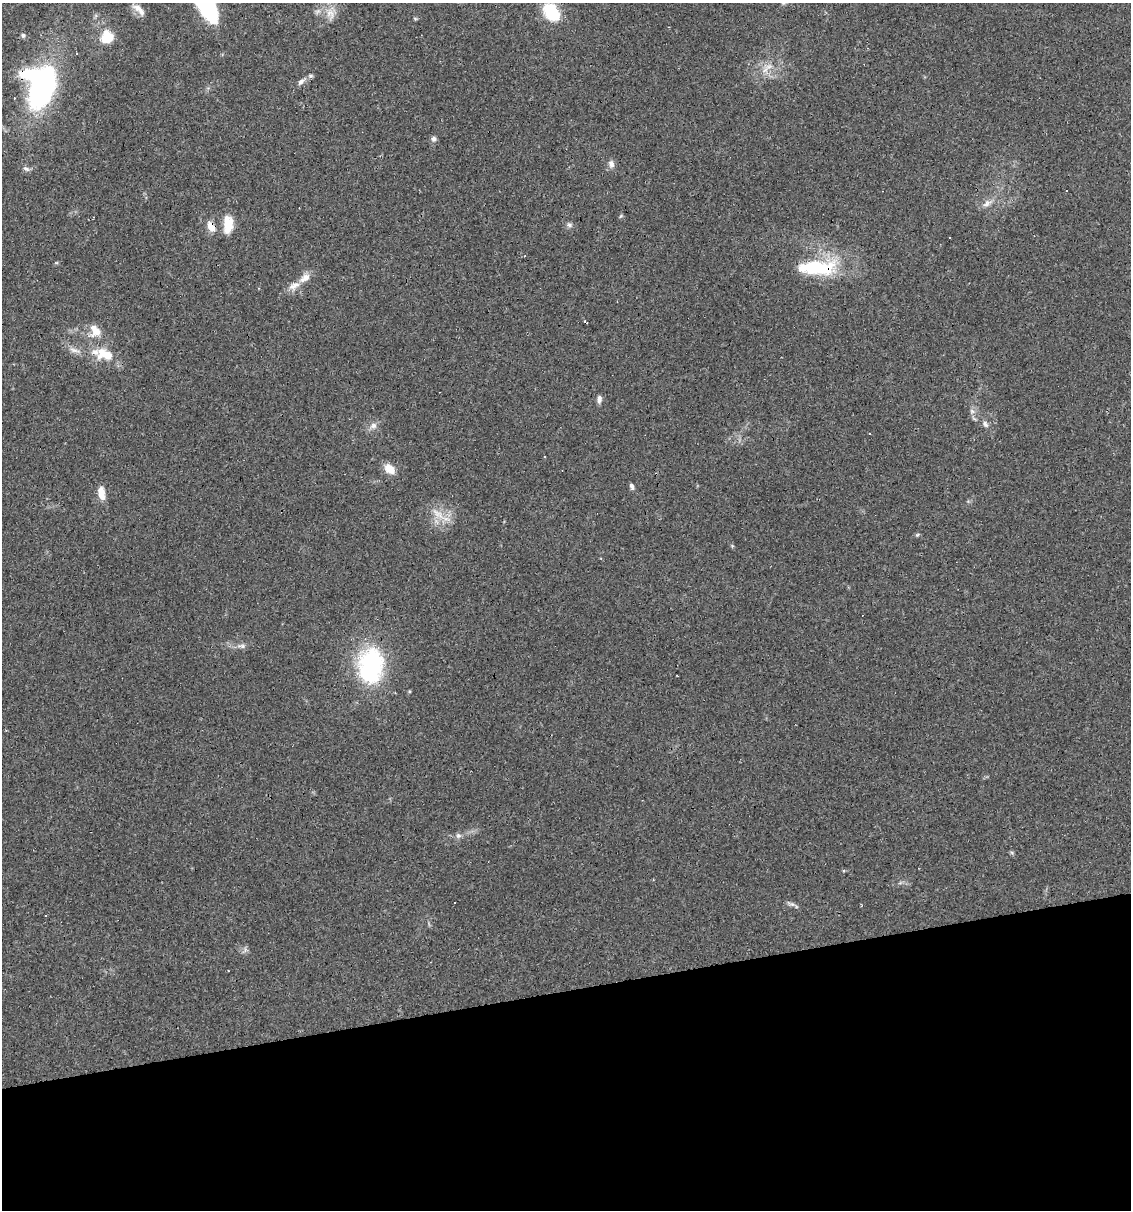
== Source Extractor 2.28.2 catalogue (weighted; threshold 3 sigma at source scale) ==
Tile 14 of 4 x 4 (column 2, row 4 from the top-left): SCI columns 1196-2324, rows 1-1208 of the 4603 x 4832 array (HDU 1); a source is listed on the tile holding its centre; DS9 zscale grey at full resolution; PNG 1133 x 1212 px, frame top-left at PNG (2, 3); no overlay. Shown black and unused: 18% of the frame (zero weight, under 2 of 3 exposures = <1% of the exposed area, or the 3 px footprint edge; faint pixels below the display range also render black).
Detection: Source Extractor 2.28.2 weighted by HDU 2 'WHT'; one run over the whole footprint, this tile lists its part. Background 0.0829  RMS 0.0064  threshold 0.0286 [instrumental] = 3 sigma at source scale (4.5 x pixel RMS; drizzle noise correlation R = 1.50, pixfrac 1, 0.0396/0.0396 arcsec/px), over >= 5 px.
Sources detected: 55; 1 inside a brighter object's white glare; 7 cosmic-ray / hot-pixel residue — not listed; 4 inside a brighter listed object's ellipse — not listed separately; the other 43 listed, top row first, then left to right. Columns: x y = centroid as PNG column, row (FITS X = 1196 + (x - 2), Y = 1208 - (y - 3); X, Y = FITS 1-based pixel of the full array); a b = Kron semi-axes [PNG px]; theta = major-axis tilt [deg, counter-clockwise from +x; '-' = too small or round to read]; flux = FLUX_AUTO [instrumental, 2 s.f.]
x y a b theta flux
206 3 41 16 -65 64
139 10 19 7 -44 4.9
551 12 18 13 -53 30
330 14 19 11 -80 7.5
415 19 6 4 -2 0.75
23 35 6 5 - 1.6
107 37 13 12 - 14
769 66 18 8 -5 6.4
310 76 8 4 0 1.2
301 82 11 6 46 2.5
42 88 38 20 69 140
14 98 3 3 - 0.78
433 139 7 6 - 2
611 164 10 7 -74 2.9
26 169 10 5 -25 1.9
1066 191 2 2 - 0.48
988 203 12 7 59 3.5
228 224 21 11 85 11
569 225 7 7 - 1.8
211 226 12 8 -75 5.7
950 237 3 3 - 0.96
818 268 49 19 3 44
305 278 16 9 36 5.7
96 332 16 11 40 7.7
75 350 19 6 -15 4.2
105 354 26 15 -13 17
599 399 10 6 87 2.4
972 411 7 6 - 1.8
985 424 11 6 -52 2.4
373 426 10 8 22 3.3
544 456 3 3 - 1
390 469 12 8 -40 8.6
632 486 7 5 -69 1.8
101 492 11 8 -75 5.8
438 514 25 9 -39 9.1
917 535 6 4 44 0.84
242 646 14 6 0 2.8
371 666 47 32 84 69
458 836 8 8 - 2
791 904 14 4 -20 2
45 916 3 2 - 1.1
245 950 7 5 48 1.6
228 971 3 2 - 0.68
Overlapping masked pixels (flux is a lower limit): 2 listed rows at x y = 211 226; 818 268
Isophote crosses this tile's border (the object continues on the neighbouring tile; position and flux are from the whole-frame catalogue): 1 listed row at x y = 206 3